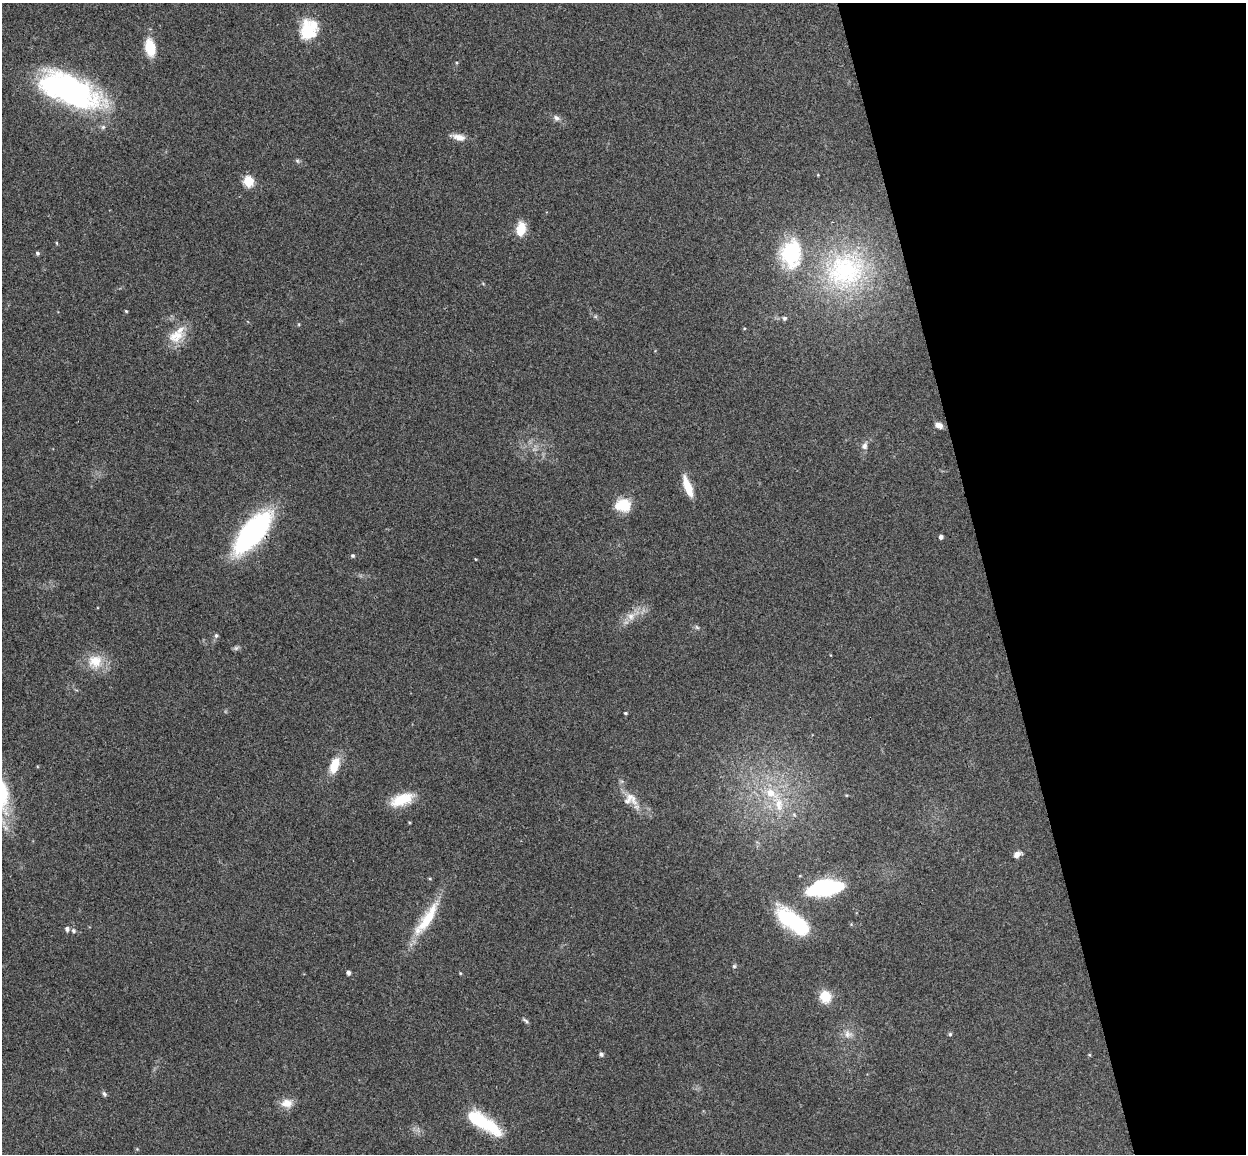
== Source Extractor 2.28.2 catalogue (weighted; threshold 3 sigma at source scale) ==
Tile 12 of 4 x 4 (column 4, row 3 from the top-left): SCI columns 3788-5031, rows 1305-2456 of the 5088 x 5029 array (HDU 1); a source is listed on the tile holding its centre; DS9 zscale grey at full resolution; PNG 1248 x 1156 px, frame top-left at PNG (2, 3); no overlay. Shown black and unused: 21% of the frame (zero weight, under 3 of 4 exposures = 6% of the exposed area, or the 3 px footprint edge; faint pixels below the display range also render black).
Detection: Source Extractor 2.28.2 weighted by HDU 2 'WHT'; one run over the whole footprint, this tile lists its part. Background 0.0709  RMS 0.0075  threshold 0.0339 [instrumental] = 3 sigma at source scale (4.5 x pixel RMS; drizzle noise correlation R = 1.50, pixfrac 1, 0.05/0.05 arcsec/px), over >= 5 px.
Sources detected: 52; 2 inside a brighter listed object's ellipse — not listed separately; the other 50 listed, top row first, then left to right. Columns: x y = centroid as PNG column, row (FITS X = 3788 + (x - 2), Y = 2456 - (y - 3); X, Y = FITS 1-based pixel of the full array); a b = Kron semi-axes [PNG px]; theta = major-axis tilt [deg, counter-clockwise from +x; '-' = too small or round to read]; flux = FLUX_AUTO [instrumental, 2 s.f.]
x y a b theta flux
308 31 24 19 -81 24
150 47 20 11 -79 16
69 90 66 28 -23 170
556 118 9 7 -47 2.6
459 137 17 8 -12 5.7
297 161 7 4 -46 1.2
249 181 6 5 - 43
521 229 13 9 82 15
56 243 5 3 - 0.66
37 253 5 5 - 1.5
791 253 39 27 89 49
845 271 53 47 16 100
126 311 4 3 - 0.78
784 318 5 5 - 1.8
176 336 24 16 28 15
939 425 9 6 -26 4.1
865 446 9 7 85 2.9
688 487 25 8 -70 13
623 505 18 15 2 16
253 532 36 14 49 180
941 537 4 4 - 2.2
352 556 5 5 - 1.2
631 616 10 10 - 5.4
697 627 6 5 - 1.3
216 635 7 5 75 1.6
236 648 7 6 - 1.5
95 661 21 19 9 16
625 713 4 3 - 0.94
335 765 19 9 71 15
630 797 15 11 -86 7.6
402 800 29 13 20 19
779 805 21 11 -89 14
1017 854 10 6 35 3.5
430 879 5 3 - 0.73
825 888 28 12 8 90
427 919 50 11 56 29
793 921 39 16 -36 53
67 929 7 5 -82 1.8
73 931 6 6 - 1.6
734 966 5 5 - 1.1
348 973 4 4 - 2.2
460 973 5 3 - 0.65
825 996 6 5 - 65
525 1021 11 3 -38 1.4
848 1034 12 9 -25 5
950 1034 5 5 - 1.1
601 1054 5 5 - 1.8
104 1094 8 5 -50 1.5
287 1103 16 11 5 7.6
482 1122 41 12 -33 45
Overlapping masked pixels (flux is a lower limit): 1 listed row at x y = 253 532